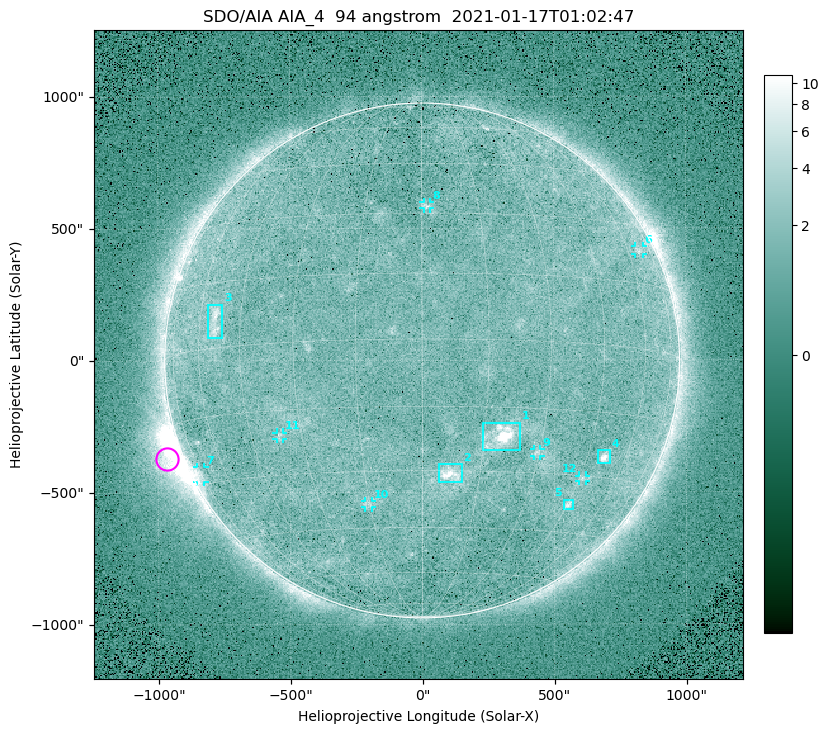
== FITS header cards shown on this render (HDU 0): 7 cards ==
TELESCOP= 'SDO/AIA '
INSTRUME= 'AIA_4   '
WAVELNTH=                   94
WAVEUNIT= 'angstrom'
DATE-OBS= '2021-01-17T01:02:47.12'
CTYPE1  = 'HPLN-TAN'
CTYPE2  = 'HPLT-TAN'

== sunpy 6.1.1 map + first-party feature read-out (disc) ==
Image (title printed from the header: SDO/AIA AIA_4  94 angstrom  2021-01-17T01:02:47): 512 x 512 px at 4.8 arcsec/px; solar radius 976 arcsec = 203 px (full disc in frame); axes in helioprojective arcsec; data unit not stated in the header (colour bar unlabelled)
Orientation: roll -0.138 deg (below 1 deg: not rotated)
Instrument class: DISC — disc imager (sunpy class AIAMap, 94 A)
Bright regions (active regions / flare kernels): reference = the median radial profile (limb darkening/brightening removed); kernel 5 px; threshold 5 sigma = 1.93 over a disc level ~1.64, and >= 1.15x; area >= 9 px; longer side >= 5 px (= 24 arcsec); searched inside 0.97 R_sun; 12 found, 12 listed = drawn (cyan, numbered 1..; 7 of them under ~33 arcsec drawn as corner ticks so the feature stays visible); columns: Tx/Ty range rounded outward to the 10 arcsec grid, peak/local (2 s.f.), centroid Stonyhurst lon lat
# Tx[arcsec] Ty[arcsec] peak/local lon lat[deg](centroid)
1 230..370 -340..-230 12 +19 -22
2 60..150 -460..-390 6.5 +7 -31
3 -810..-750 90..220 4.5 -54 +6
4 660..710 -390..-340 7 +51 -25
5 530..570 -570..-530 3.9 +45 -37
6 810..840 400..430 2.7 +67 +23
7 -860..-820 -460..-400 3 -75 -27
8 0..30 570..600 2.9 +1 +32
9 420..450 -360..-330 2.6 +29 -25
10 -220..-190 -560..-530 2.5 -16 -38
11 -550..-530 -300..-270 2.6 -36 -21
12 590..620 -460..-440 2.5 +46 -31
Off-limb structures (1.02-1.3 R_sun): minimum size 50 px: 4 found; the strongest spans PA ~95..130 deg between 1.02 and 1.21 R_sun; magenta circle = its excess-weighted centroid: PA ~110 deg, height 1.06 R_sun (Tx ~-970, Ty ~-370 arcsec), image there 5.4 x the reference